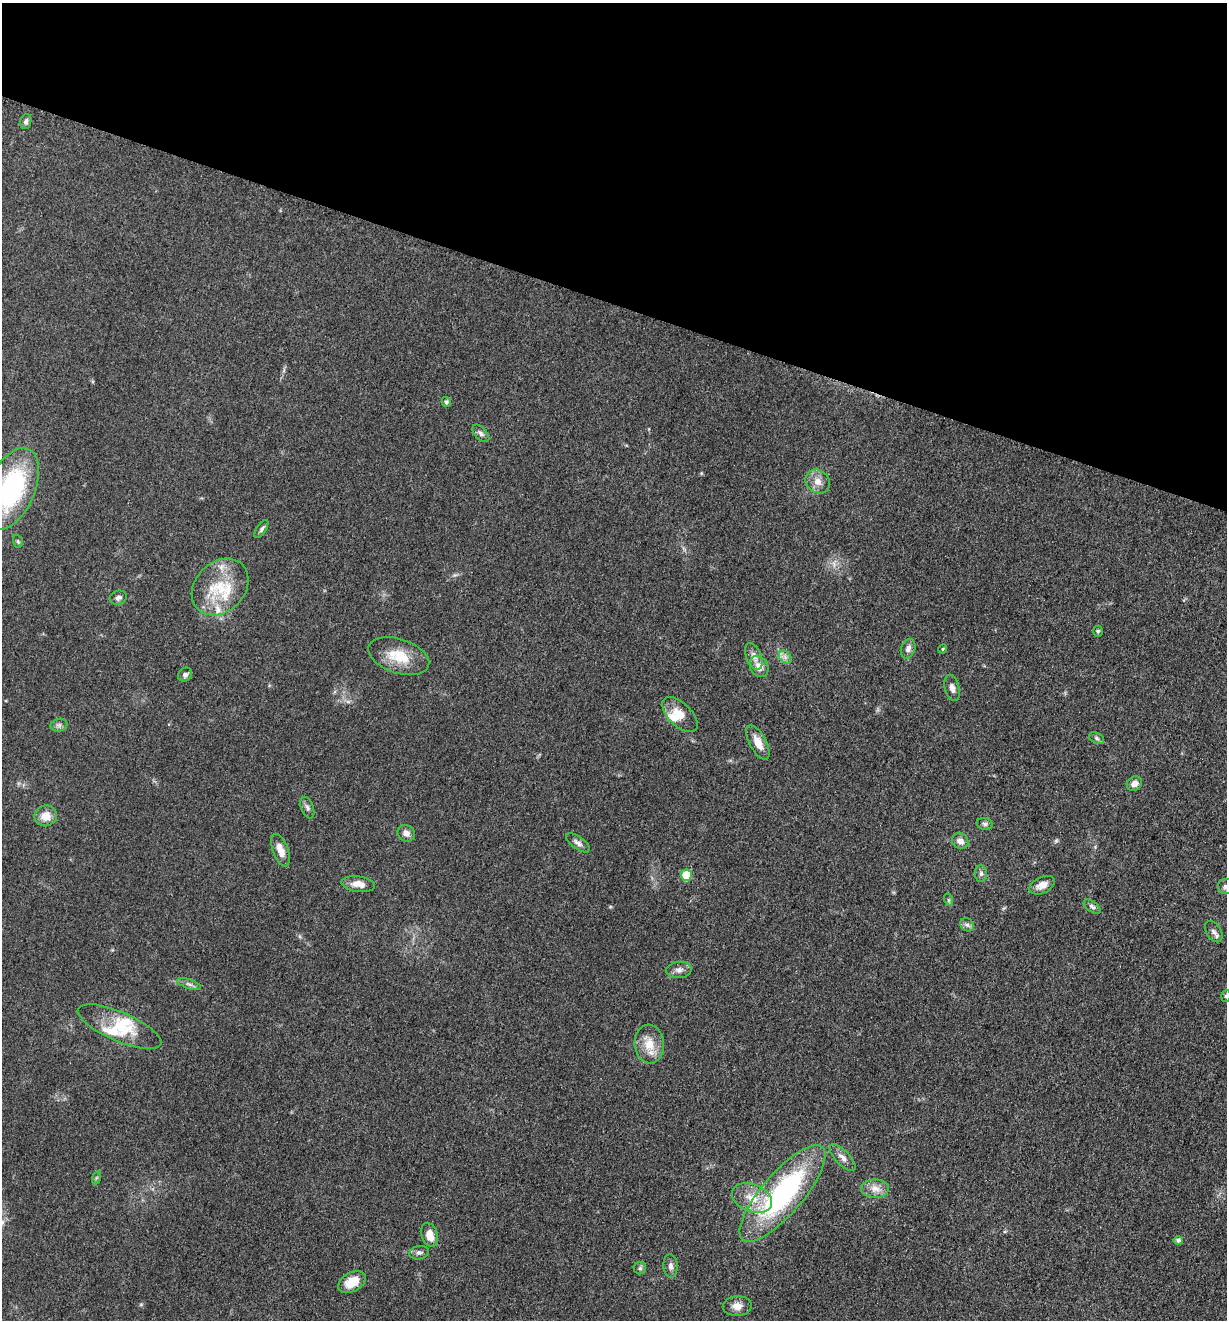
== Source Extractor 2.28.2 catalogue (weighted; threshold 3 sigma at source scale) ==
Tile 2 of 4 x 4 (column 2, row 1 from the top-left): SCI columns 1490-2714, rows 3966-5283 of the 5305 x 5292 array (HDU 1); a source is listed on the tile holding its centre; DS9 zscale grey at full resolution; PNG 1229 x 1322 px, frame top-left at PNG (2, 3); each listed source drawn as its Kron ellipse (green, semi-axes under 4 px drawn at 4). Shown black and unused: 23% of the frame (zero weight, under 3 of 5 exposures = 1% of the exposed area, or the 3 px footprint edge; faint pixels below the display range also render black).
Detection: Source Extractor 2.28.2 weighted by HDU 2 'WHT'; one run over the whole footprint, this tile lists its part. Background 0.0512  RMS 0.0057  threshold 0.0255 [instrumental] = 3 sigma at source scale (4.5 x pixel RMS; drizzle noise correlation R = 1.50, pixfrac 1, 0.05/0.05 arcsec/px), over >= 5 px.
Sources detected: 62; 6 inside a brighter listed object's ellipse — not listed separately; the other 56 listed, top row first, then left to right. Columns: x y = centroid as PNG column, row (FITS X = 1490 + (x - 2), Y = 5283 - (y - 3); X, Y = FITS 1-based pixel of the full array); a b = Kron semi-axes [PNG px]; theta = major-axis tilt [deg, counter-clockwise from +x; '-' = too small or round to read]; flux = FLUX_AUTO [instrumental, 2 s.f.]
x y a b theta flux
26 122 8 5 73 1.7
446 402 5 4 - 1.6
481 433 11 6 -47 1.9
818 481 13 11 -42 5
11 489 43 23 66 78
261 529 10 4 56 1.4
18 541 6 5 - 0.81
220 587 31 24 45 25
118 598 9 7 22 2
1098 631 5 4 - 0.89
908 649 10 7 70 2.7
943 649 4 4 - 0.61
399 656 31 17 -18 16
754 656 14 7 -68 3.6
785 657 7 5 -46 2
759 666 11 8 -59 4.8
185 675 7 6 - 1.6
952 688 13 7 -75 2.8
680 715 22 11 -44 7.9
59 725 8 6 11 1.7
1097 738 8 5 -29 1.2
758 743 19 8 -62 7
1134 784 8 7 - 3
307 808 11 6 -69 1.8
46 816 11 10 - 6.7
985 824 8 6 -16 1.4
406 833 9 8 - 3.2
960 841 8 7 - 3.7
578 843 14 6 -36 2.5
280 850 17 7 -69 6.3
981 874 8 6 87 1.6
686 875 5 5 - 21
358 884 17 8 -8 5.4
1042 885 14 8 25 4.6
1225 886 8 7 - 2
949 900 6 4 -71 0.8
1092 907 10 5 -37 1.4
967 925 7 6 - 1.7
1214 932 11 7 -57 2.3
679 970 12 8 5 2.9
189 984 12 4 -19 1.9
1226 996 6 4 72 0.97
119 1027 45 14 -23 18
649 1044 19 14 -85 10
843 1158 17 7 -47 3.7
96 1178 6 4 71 0.84
875 1189 14 9 -2 5.1
782 1194 61 20 49 100
752 1198 21 13 -22 11
430 1235 12 8 -73 6.1
1178 1240 5 4 - 1.5
419 1253 10 6 12 1.8
671 1266 12 7 -86 2.4
640 1268 6 6 - 1.1
352 1282 15 9 31 10
737 1306 14 10 3 4.3
Isophote crosses this tile's border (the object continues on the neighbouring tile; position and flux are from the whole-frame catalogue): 3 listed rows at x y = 11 489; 1225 886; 1226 996